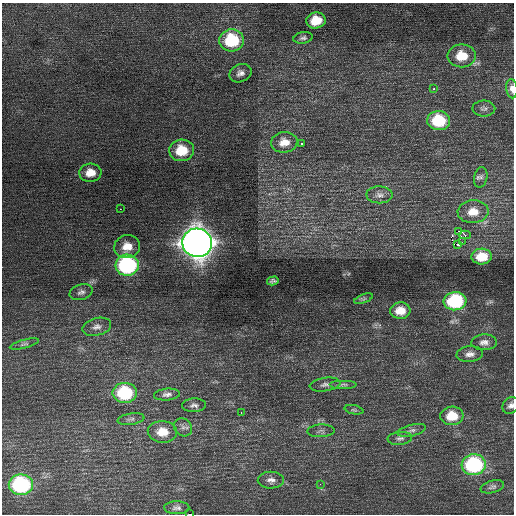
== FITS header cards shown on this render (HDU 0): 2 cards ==
NAXIS1  =                  512 / Axis length
NAXIS2  =                  512 / Axis length

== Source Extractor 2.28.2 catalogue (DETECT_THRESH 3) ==
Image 512 x 512 px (HDU 0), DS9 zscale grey, 1 PNG px = 1 image px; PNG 516 x 516 px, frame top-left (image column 1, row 512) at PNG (2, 3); each listed source drawn as its Kron ellipse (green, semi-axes under 4 px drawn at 4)
Background 0.68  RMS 0.85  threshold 2.54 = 3 sigma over >= 5 px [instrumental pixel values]
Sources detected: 57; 1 with non-positive FLUX_AUTO (blend fragments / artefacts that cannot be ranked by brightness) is neither listed nor drawn; the other 56 listed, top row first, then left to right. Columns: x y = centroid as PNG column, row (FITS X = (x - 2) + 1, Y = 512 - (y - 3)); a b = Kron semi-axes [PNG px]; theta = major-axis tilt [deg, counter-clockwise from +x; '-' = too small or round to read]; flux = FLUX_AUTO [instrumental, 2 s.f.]
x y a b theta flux
316 20 10 8 13 1200
303 38 10 5 11 180
232 40 12 11 - 3500
462 56 14 11 1 1200
240 73 11 9 24 300
434 89 3 3 - 200
512 89 9 5 -83 340
484 108 11 8 -1 190
439 121 11 9 -2 2600
284 142 13 10 8 630
302 143 3 3 - 290
182 150 12 10 4 1700
90 173 11 9 3 690
481 177 10 6 77 170
379 195 13 8 -1 300
120 209 2 2 - 33
473 212 15 11 4 800
458 231 3 2 - 7900
465 235 6 4 1 450
463 242 4 2 - 27
197 243 15 14 - 74000
458 245 3 2 - 2600
127 247 13 11 17 740
482 256 10 8 3 1100
127 265 11 10 - 8500
273 281 6 4 15 130
81 292 12 7 17 240
364 299 10 3 21 91
455 301 11 9 6 4300
400 311 10 8 3 670
97 327 14 8 14 340
484 342 13 8 2 300
24 344 15 4 15 160
470 354 13 8 5 330
344 384 14 4 0 190
325 385 15 6 9 270
125 393 12 10 0 3600
167 394 13 6 5 230
194 405 12 6 2 210
511 405 9 7 47 220
354 410 9 4 -11 100
241 413 3 2 - 110
452 416 11 9 4 1100
131 419 13 5 8 190
183 427 10 8 -45 240
412 430 14 5 14 250
321 431 13 6 3 190
162 432 15 11 -4 970
400 438 12 6 6 230
474 465 12 10 5 6500
271 480 13 8 0 320
320 484 2 2 - 28
21 485 12 10 1 7300
492 487 12 6 15 180
177 508 12 6 1 210
190 514 3 2 - 5600
At the frame edge (FLAGS 8, measured only in part): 3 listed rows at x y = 512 89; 511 405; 190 514
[1 non-positive-flux detection neither listed nor drawn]